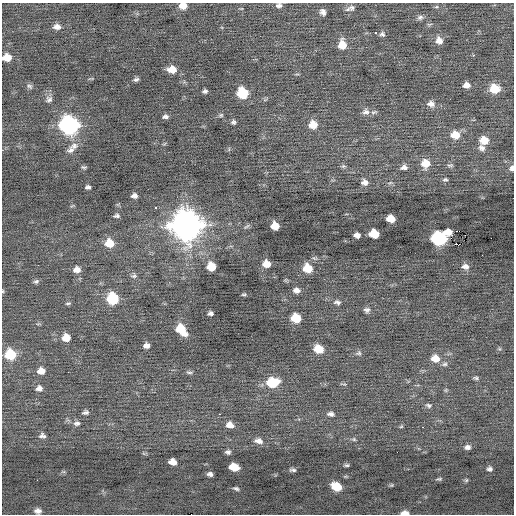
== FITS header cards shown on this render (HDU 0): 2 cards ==
NAXIS1  =                  512 / Axis length
NAXIS2  =                  512 / Axis length

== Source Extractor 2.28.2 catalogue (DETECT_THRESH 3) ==
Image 512 x 512 px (HDU 0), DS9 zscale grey, 1 PNG px = 1 image px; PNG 516 x 516 px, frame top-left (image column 1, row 512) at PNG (2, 3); no overlay
Background -7.99e-04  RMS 0.72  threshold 2.16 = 3 sigma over >= 5 px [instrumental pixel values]
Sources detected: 117; all 117 listed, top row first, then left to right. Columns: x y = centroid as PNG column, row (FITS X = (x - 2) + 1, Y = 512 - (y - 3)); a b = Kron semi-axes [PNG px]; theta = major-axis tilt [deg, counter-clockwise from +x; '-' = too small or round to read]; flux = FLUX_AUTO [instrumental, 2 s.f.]
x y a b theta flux
279 5 7 6 - 160
183 6 8 6 -2 420
352 7 10 8 36 200
436 7 6 3 18 60
323 12 7 5 -55 190
420 17 9 6 24 150
429 24 8 3 12 70
57 27 9 7 -7 240
376 33 3 2 - 360
382 34 6 6 - 120
439 41 9 8 - 340
342 45 10 8 -88 650
7 57 8 6 1 640
172 69 9 7 -6 550
136 79 6 5 - 120
466 85 8 6 -3 290
30 86 8 6 -35 110
494 89 9 8 - 1100
205 91 5 4 - 110
242 93 8 7 - 2200
49 99 9 8 - 170
431 104 10 8 -7 270
366 112 11 9 -4 270
221 115 5 5 - 74
165 116 7 5 3 130
233 122 6 5 - 110
69 125 10 9 - 15000
313 125 9 8 - 660
455 135 9 8 - 700
484 140 9 7 -9 640
74 146 11 9 5 270
482 148 9 7 -32 190
71 150 11 8 29 200
425 163 9 9 - 670
450 165 9 4 4 85
343 166 7 5 19 89
84 167 7 4 -2 75
404 167 8 6 11 200
512 168 6 5 - 190
445 179 6 4 6 86
365 182 9 7 -13 230
390 183 6 3 19 71
88 187 5 4 - 110
134 196 6 5 - 180
155 208 3 3 - 350
117 216 7 5 10 110
391 219 7 6 - 650
186 225 12 12 - 66000
247 226 10 4 39 87
275 226 7 6 - 600
448 232 8 5 -11 140
374 234 8 6 -13 1100
357 235 6 5 - 200
465 235 3 2 - 56
438 238 9 8 - 7400
491 238 2 2 - 98
109 243 9 8 - 770
455 244 3 2 - 110
458 245 3 2 - 35
266 264 7 6 - 530
38 265 2 2 - 270
211 266 7 7 - 800
465 267 9 7 -14 230
307 268 8 7 - 950
77 270 8 7 - 310
134 276 9 6 3 120
36 282 7 6 - 100
296 290 7 5 -10 240
3 291 5 3 - 44
244 295 7 3 0 63
112 298 8 8 - 2500
337 302 9 6 -10 150
68 303 7 4 13 80
367 310 8 7 - 140
210 313 5 4 - 130
296 318 8 7 - 1200
181 329 11 7 -49 1200
66 338 8 8 - 550
146 345 6 5 - 210
319 349 8 7 - 880
359 353 8 6 31 120
10 354 8 8 - 2000
435 358 10 8 -10 550
445 364 8 5 16 120
41 371 8 6 1 410
189 372 9 4 -4 93
476 378 8 4 -6 88
272 382 10 8 4 1800
343 384 9 2 0 47
39 388 8 7 - 200
446 390 6 4 72 60
429 405 7 5 -20 100
85 412 7 5 6 120
219 414 2 2 - 430
331 414 8 5 -8 150
77 423 9 6 6 160
230 425 9 6 -19 330
401 427 6 4 3 54
422 427 3 2 - 140
42 436 8 6 0 160
354 439 6 4 -21 73
258 441 11 7 -11 280
467 447 7 6 - 180
228 452 6 5 - 130
172 462 7 5 -17 400
347 465 6 4 -1 78
234 467 8 6 -13 770
489 469 7 6 - 120
293 470 7 4 -2 110
210 474 5 4 - 140
439 479 7 4 3 74
466 480 6 5 - 66
391 485 5 4 - 57
336 486 9 6 -21 1100
236 488 7 4 -20 97
38 511 8 6 -8 210
405 513 8 4 0 320
At the frame edge (FLAGS 8, measured only in part): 7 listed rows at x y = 279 5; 183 6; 7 57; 512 168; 3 291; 38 511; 405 513